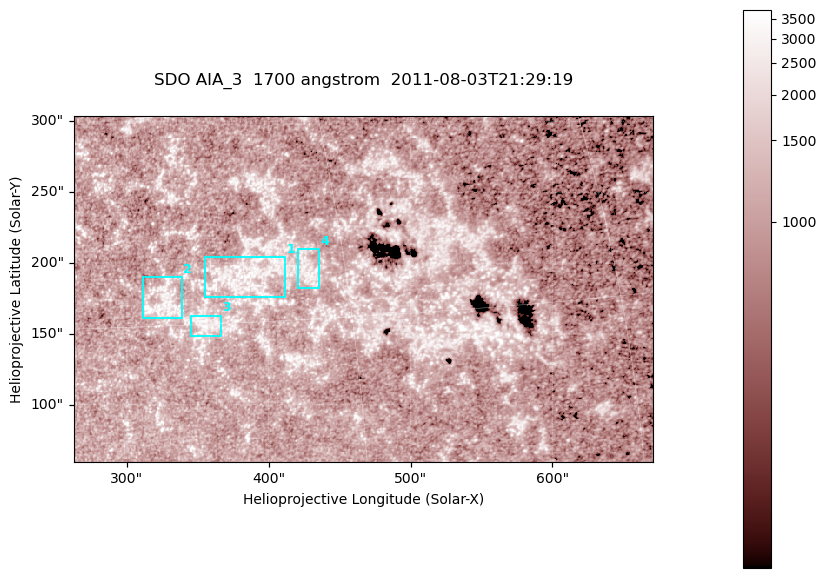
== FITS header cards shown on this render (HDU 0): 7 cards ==
TELESCOP= 'SDO     '           /
INSTRUME= 'AIA_3   '           /
WAVELNTH=                 1700 /
WAVEUNIT= 'angstrom'           /
DATE-OBS= '2011-08-03T21:29:19.715' /
CTYPE1  = 'HPLN-TAN'           /
CTYPE2  = 'HPLT-TAN'           /

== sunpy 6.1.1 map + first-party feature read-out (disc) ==
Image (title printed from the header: SDO AIA_3  1700 angstrom  2011-08-03T21:29:19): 666 x 399 px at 0.613 arcsec/px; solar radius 946 arcsec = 1543 px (partial field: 3.6% of the solar disc is inside the frame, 100% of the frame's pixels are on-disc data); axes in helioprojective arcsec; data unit not stated in the header (colour bar unlabelled)
Pointing: header CRPIX1/2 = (2049.23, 2048.32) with CRVAL1/2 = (0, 0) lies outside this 666 x 399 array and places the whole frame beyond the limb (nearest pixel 1.4 R_sun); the SolarSoft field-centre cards XCEN/YCEN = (466.6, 181.7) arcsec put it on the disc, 2008 arcsec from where CRPIX/CRVAL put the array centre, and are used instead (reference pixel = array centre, CRVAL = XCEN/YCEN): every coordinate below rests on XCEN/YCEN
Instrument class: DISC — disc imager (sunpy class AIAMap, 1700 A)
Bright regions (active regions / flare kernels): reference = the on-disc median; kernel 5 px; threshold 5 sigma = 1342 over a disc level ~1042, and >= 1.15x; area >= 265 px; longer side >= 5 px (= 3.1 arcsec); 4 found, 4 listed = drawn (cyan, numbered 1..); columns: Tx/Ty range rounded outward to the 2 arcsec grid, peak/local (2 s.f.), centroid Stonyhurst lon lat
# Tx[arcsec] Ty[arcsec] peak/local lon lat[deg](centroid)
1 354..412 176..204 3.2 +25 +17
2 310..340 160..190 3.8 +21 +16
3 344..366 148..164 3.2 +23 +15
4 420..436 182..210 3 +28 +17